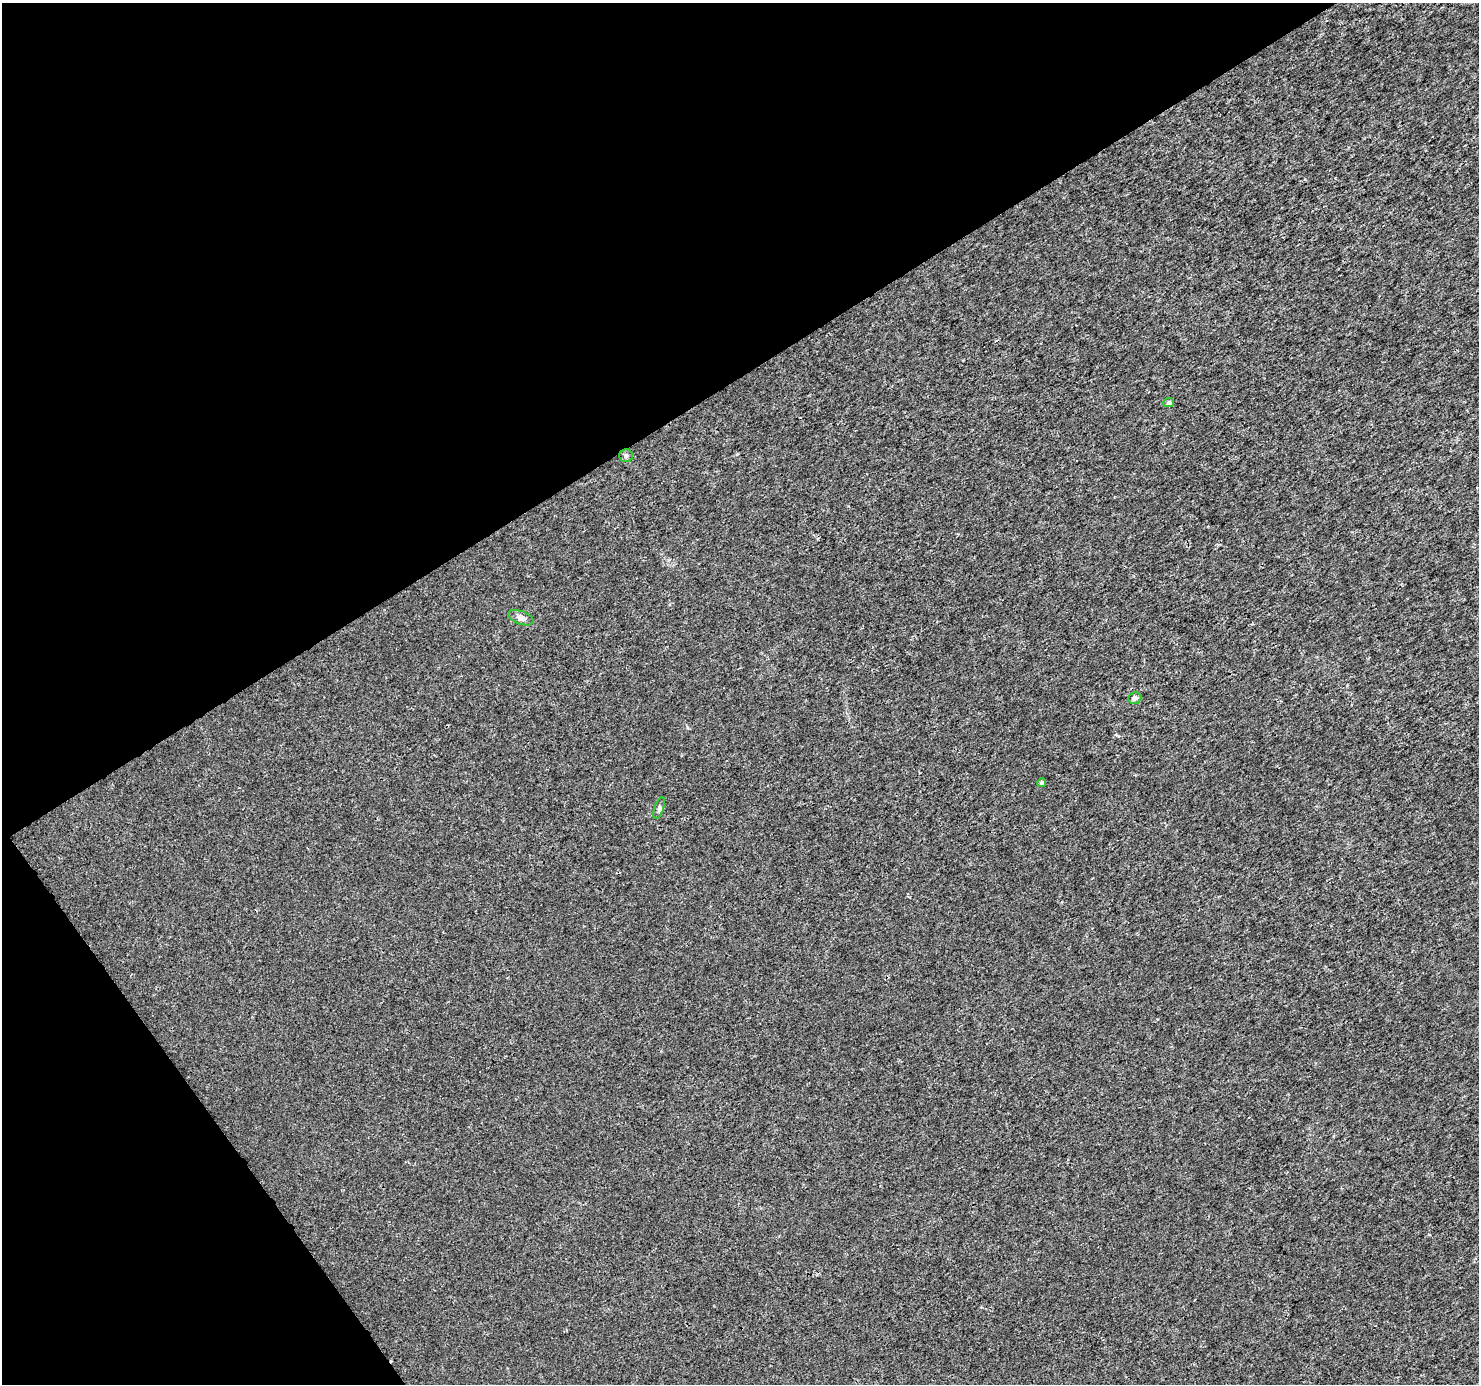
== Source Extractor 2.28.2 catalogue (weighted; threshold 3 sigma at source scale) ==
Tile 5 of 4 x 4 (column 1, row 2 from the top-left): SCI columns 6-1482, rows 2945-4326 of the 5914 x 5830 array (HDU 1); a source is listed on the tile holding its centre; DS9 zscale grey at full resolution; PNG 1481 x 1386 px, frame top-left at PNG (2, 3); each listed source drawn as its Kron ellipse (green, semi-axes under 4 px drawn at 4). Shown black and unused: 33% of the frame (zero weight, under 3 of 4 exposures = <1% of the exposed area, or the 3 px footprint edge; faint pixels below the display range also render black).
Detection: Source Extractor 2.28.2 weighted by HDU 2 'WHT'; one run over the whole footprint, this tile lists its part. Background 0.0011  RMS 0.002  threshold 0.00894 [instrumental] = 3 sigma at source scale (4.5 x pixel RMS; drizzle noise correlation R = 1.50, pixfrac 1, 0.0396/0.0396 arcsec/px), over >= 5 px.
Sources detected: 6; all 6 listed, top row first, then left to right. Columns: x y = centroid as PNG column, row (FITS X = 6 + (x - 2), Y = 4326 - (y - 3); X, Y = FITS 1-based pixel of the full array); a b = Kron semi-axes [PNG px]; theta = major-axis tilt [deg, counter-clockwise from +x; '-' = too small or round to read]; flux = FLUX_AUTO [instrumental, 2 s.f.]
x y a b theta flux
1169 403 5 4 - 0.6
626 456 7 6 - 0.57
521 618 13 6 -21 1
1135 698 7 5 20 0.74
1042 783 4 4 - 0.35
659 808 11 4 71 0.52